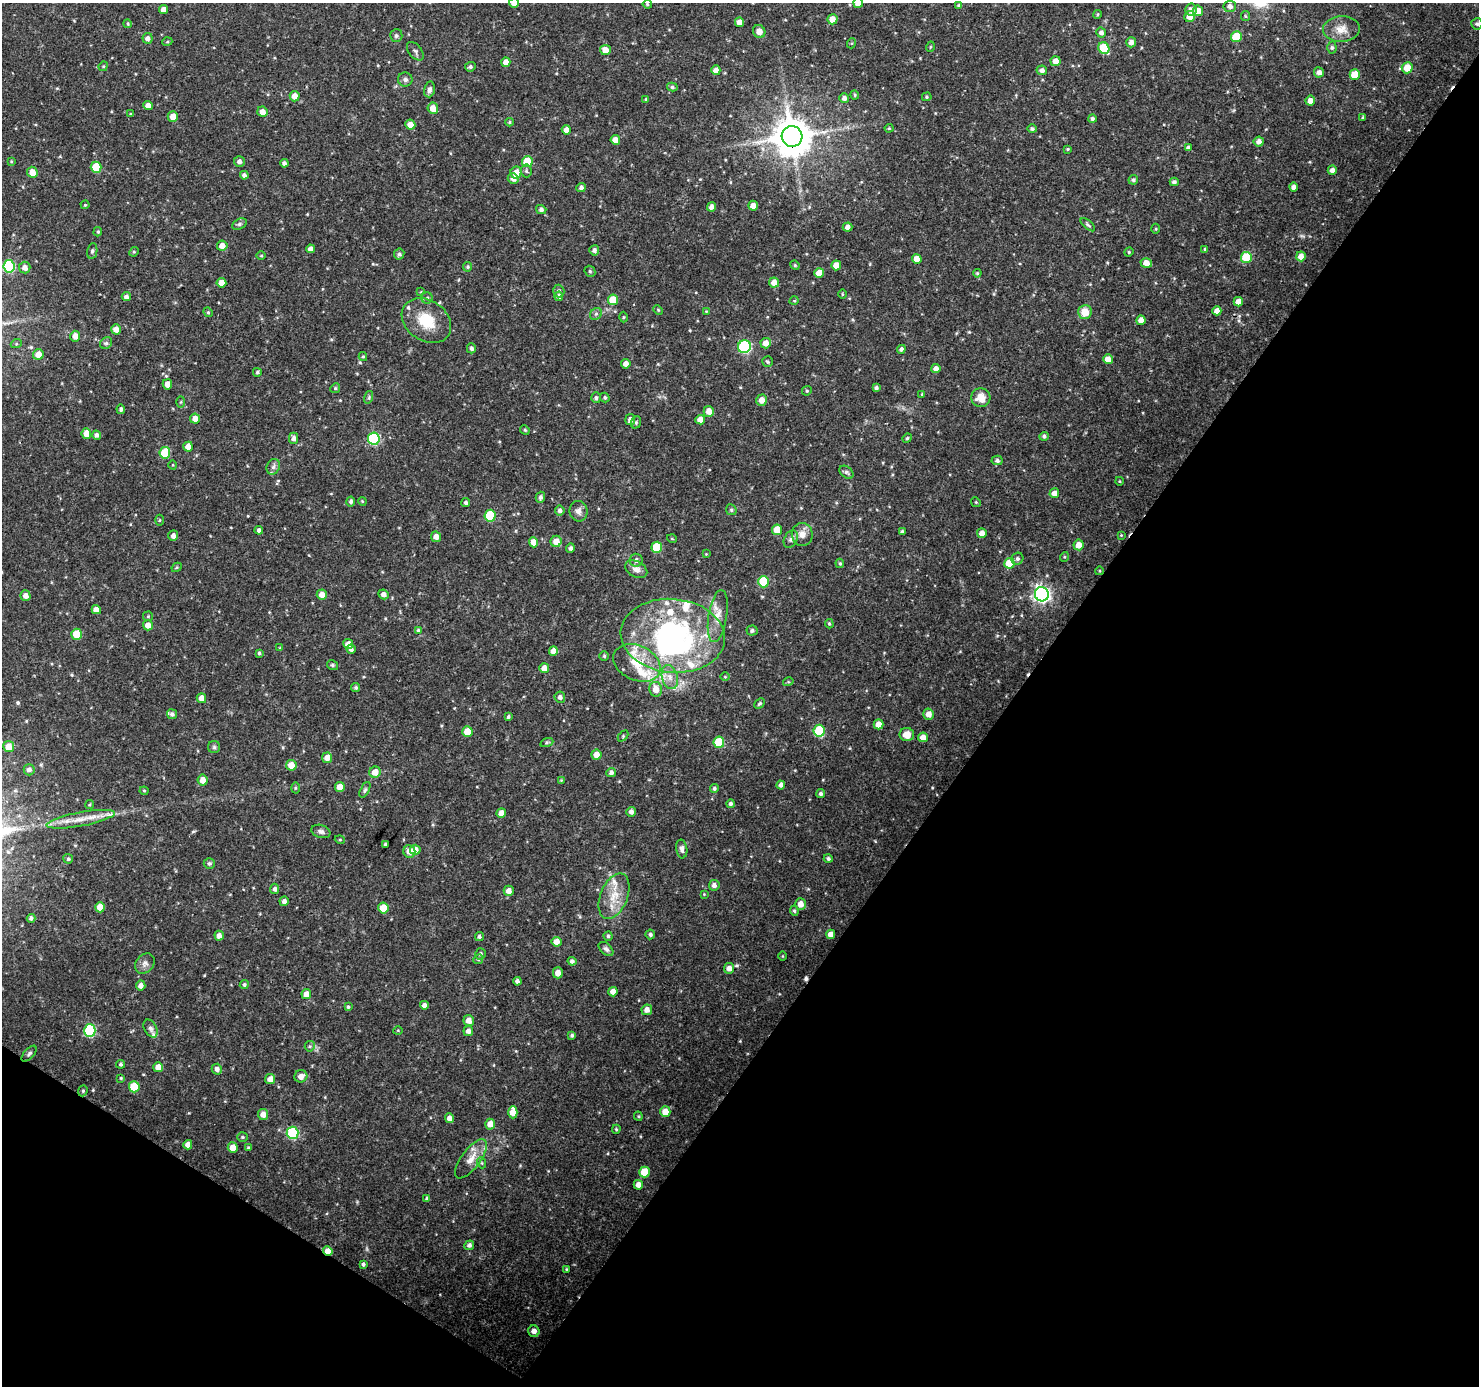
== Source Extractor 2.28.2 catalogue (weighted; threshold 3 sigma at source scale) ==
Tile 15 of 4 x 4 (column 3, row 4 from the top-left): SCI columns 2959-4435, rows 189-1572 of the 5923 x 5981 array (HDU 1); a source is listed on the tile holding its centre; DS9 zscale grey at full resolution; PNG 1481 x 1388 px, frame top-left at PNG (2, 3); each listed source drawn as its Kron ellipse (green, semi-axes under 4 px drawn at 4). Shown black and unused: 36% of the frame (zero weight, under 3 of 4 exposures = <1% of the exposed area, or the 3 px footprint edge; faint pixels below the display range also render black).
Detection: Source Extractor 2.28.2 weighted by HDU 2 'WHT'; one run over the whole footprint, this tile lists its part. Background 0.0397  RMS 0.0025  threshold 0.0113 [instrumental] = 3 sigma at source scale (4.5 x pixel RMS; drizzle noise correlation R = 1.50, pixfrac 1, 0.0396/0.0396 arcsec/px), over >= 5 px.
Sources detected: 369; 1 too faint to see at this stretch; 1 inside a brighter object's white glare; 3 cosmic-ray / hot-pixel residue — neither listed nor drawn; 10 inside a brighter listed object's ellipse — not listed separately; the other 354 listed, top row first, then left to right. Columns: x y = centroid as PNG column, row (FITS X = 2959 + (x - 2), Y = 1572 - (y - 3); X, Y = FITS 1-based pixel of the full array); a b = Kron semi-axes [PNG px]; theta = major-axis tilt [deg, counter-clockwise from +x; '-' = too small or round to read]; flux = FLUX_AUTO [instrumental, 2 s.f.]
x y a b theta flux
514 3 5 5 - 1.3
858 3 5 5 - 2.1
647 4 5 4 - 0.34
959 6 4 4 - 0.56
1230 6 6 6 - 0.85
163 10 4 4 - 1.7
1191 10 6 5 - 1.1
1198 11 5 5 - 2.7
1097 14 4 3 - 0.29
1189 16 6 5 - 2.1
1245 16 5 4 - 0.31
833 19 5 5 - 2.2
739 22 5 4 - 1.7
128 24 4 3 - 0.26
1477 24 5 5 - 0.5
1341 29 18 13 3 3
759 31 7 6 - 1.7
1101 33 5 5 - 0.79
396 35 6 6 - 0.68
1236 37 5 5 - 6.7
147 38 5 5 - 0.81
167 42 5 3 - 0.3
1131 42 5 5 - 1.1
852 43 5 3 - 0.26
930 47 5 3 - 0.23
1332 47 6 4 -89 0.45
1104 48 6 5 - 9.2
605 50 5 5 - 2.2
415 51 11 6 -51 0.67
1056 61 5 5 - 2
506 62 5 4 - 1.8
103 66 5 4 - 0.31
470 67 5 4 - 0.5
1407 68 5 5 - 4.4
716 70 5 4 - 1.7
1042 70 5 5 - 0.88
1319 72 5 5 - 1.2
1355 75 5 5 - 5.7
405 79 7 7 - 0.71
672 87 5 4 - 0.49
429 89 8 5 76 0.91
855 95 4 4 - 0.3
295 96 5 5 - 2
927 97 5 4 - 0.33
844 98 5 5 - 0.93
646 99 4 3 - 0.27
1310 101 5 4 - 1.7
148 106 5 4 - 1.9
433 108 5 5 - 2.1
262 112 5 5 - 1.7
130 114 4 3 - 0.22
173 116 5 5 - 2.4
1363 117 4 3 - 0.27
1092 119 4 4 - 0.54
510 122 4 4 - 0.33
410 125 5 5 - 2.1
889 128 4 4 - 0.27
1032 129 5 4 - 0.5
566 130 5 4 - 1.5
792 136 10 10 - 720
615 140 5 4 - 2
1259 142 5 5 - 1.1
1188 148 4 4 - 0.83
1068 149 4 3 - 0.3
11 161 4 4 - 0.21
239 161 5 5 - 0.88
527 162 5 5 - 7
284 163 4 4 - 0.78
96 167 5 5 - 7.8
1332 170 4 4 - 1.1
526 171 6 5 - 0.47
32 172 5 5 - 2.4
516 172 6 5 - 2.7
244 175 4 4 - 0.86
513 178 5 5 - 1.4
1133 180 5 4 - 0.48
1174 182 4 4 - 0.68
1294 187 4 4 - 0.93
581 188 5 4 - 0.67
85 205 4 4 - 0.26
753 206 5 5 - 1.5
711 207 4 4 - 0.98
541 210 5 4 - 0.7
239 224 7 5 27 0.55
1088 225 9 3 -40 0.41
848 227 5 4 - 1.1
1156 229 5 3 - 0.26
98 232 5 4 - 0.32
222 246 5 5 - 1.8
311 249 4 4 - 1.2
1205 249 4 4 - 0.36
594 250 5 5 - 0.7
92 251 8 5 79 0.52
134 252 5 4 - 0.32
1129 252 5 4 - 0.3
399 254 6 5 - 0.54
261 256 5 3 - 0.25
1301 256 5 5 - 2.1
1246 257 5 5 - 9.6
917 259 5 4 - 3
1146 263 6 4 -17 2
795 265 5 4 - 0.34
836 265 5 5 - 2.6
9 266 6 5 - 25
468 267 5 4 - 0.4
25 268 6 5 - 1.5
590 271 6 5 - 0.34
819 273 5 5 - 2.8
977 273 4 3 - 0.28
221 283 5 5 - 2.1
774 283 5 5 - 2.1
559 291 6 5 - 0.69
421 292 3 3 - 0.2
842 294 5 3 - 0.22
559 296 4 4 - 0.84
126 297 4 4 - 0.84
427 298 5 5 - 0.49
613 300 5 5 - 4.4
794 301 5 3 - 0.24
1238 302 5 4 - 1.8
658 310 5 4 - 0.27
706 311 3 3 - 0.19
1217 311 4 4 - 1.8
208 312 5 4 - 0.34
1085 312 7 7 - 3.5
596 314 6 5 - 0.51
623 317 5 3 - 0.25
1141 320 5 4 - 1.7
426 321 27 20 -35 7.8
116 329 5 5 - 2
75 336 5 5 - 1.8
106 343 6 5 - 0.53
766 343 5 5 - 2
16 344 5 3 - 0.29
744 347 6 6 - 28
471 348 5 4 - 0.66
901 349 4 4 - 0.58
38 354 5 5 - 2.6
363 356 4 4 - 0.3
1108 359 5 4 - 1.9
767 362 5 5 - 0.4
626 364 4 4 - 1.5
936 369 4 4 - 1.2
257 372 4 4 - 0.4
167 384 5 4 - 1.8
335 388 5 4 - 0.34
876 388 4 4 - 0.57
807 391 5 4 - 0.34
922 394 4 4 - 0.25
369 397 6 4 72 0.36
596 398 5 5 - 0.57
605 398 5 4 - 0.43
981 398 9 9 - 2.9
762 400 5 5 - 2.1
181 402 5 4 - 0.28
121 409 4 4 - 0.58
709 411 5 5 - 1.9
195 419 5 5 - 1.9
630 419 5 5 - 0.97
700 420 5 5 - 1.6
636 422 6 5 - 0.42
525 430 5 4 - 0.35
86 434 5 5 - 2
97 435 4 4 - 0.78
1044 436 5 4 - 0.5
294 438 5 4 - 0.89
907 438 5 4 - 0.32
374 439 6 6 - 26
188 447 5 4 - 2
165 453 6 5 - 7.5
997 460 5 5 - 0.57
173 465 4 3 - 0.2
273 467 8 6 63 0.89
846 472 8 5 -38 0.59
1119 481 4 3 - 0.19
1054 493 5 5 - 1.4
540 497 5 4 - 0.7
351 501 5 4 - 0.53
362 501 4 3 - 0.23
466 502 4 4 - 0.51
976 502 5 4 - 0.29
560 510 5 5 - 0.74
731 510 6 5 - 0.4
578 511 10 9 - 1.3
490 516 6 5 - 13
159 520 5 3 - 0.25
259 530 4 4 - 0.85
777 530 5 5 - 4.3
902 532 4 4 - 0.44
982 533 5 5 - 1.7
802 534 11 10 - 2.1
1121 535 3 3 - 0.19
173 536 5 5 - 1.2
436 537 5 5 - 1.7
672 539 5 3 - 0.22
791 539 9 6 62 0.84
556 541 5 5 - 2.4
534 542 5 4 - 2.4
1078 545 5 5 - 2.2
657 547 5 5 - 9.4
570 548 5 4 - 0.68
706 554 4 4 - 0.19
1064 557 5 3 - 0.24
1017 559 6 5 - 0.67
636 560 6 6 - 0.93
840 563 4 3 - 0.3
1009 563 5 5 - 5.9
177 567 5 3 - 0.28
636 569 12 8 -28 1.5
1099 571 4 3 - 0.22
764 582 6 5 - 10
383 594 5 4 - 1
1042 594 7 7 - 84
322 595 5 5 - 1.8
25 596 5 5 - 1.3
96 610 5 4 - 1.8
148 616 5 5 - 0.29
718 616 26 9 81 3.2
829 624 5 4 - 0.32
148 625 5 5 - 1.8
418 630 4 4 - 0.38
752 631 5 5 - 0.62
77 634 5 5 - 6.4
673 636 52 37 -6 54
348 644 5 4 - 2.2
280 648 4 3 - 0.25
351 649 4 4 - 0.82
553 651 5 4 - 1.9
259 653 4 3 - 0.39
604 656 5 4 - 0.37
637 663 25 17 -25 7.1
332 665 6 4 -31 0.42
544 668 5 5 - 1.9
670 677 12 8 -75 2
725 677 5 3 - 0.24
788 682 5 3 - 0.24
356 687 4 4 - 0.47
656 689 7 6 - 2.5
560 697 5 5 - 0.78
201 698 5 5 - 1.8
760 703 6 4 44 0.41
172 714 5 5 - 0.57
928 714 5 5 - 1.8
508 717 4 3 - 0.41
878 724 5 5 - 2.6
819 731 6 5 - 13
467 732 5 5 - 4.1
907 735 7 6 - 2.4
623 736 6 4 47 0.31
923 737 5 5 - 2
547 742 7 4 19 0.4
719 742 5 5 - 9.2
9 746 5 5 - 2.7
214 747 6 6 - 0.48
596 755 5 5 - 1.9
327 758 5 5 - 2
291 765 5 5 - 2.8
29 770 5 5 - 1
375 772 6 5 - 2.5
611 773 5 4 - 0.73
203 780 5 5 - 2.1
561 780 4 4 - 0.2
781 785 4 4 - 0.7
340 787 5 5 - 2.7
295 788 5 3 - 0.28
714 788 4 4 - 0.52
365 790 8 4 65 0.5
144 791 4 4 - 0.28
821 794 4 4 - 0.54
730 804 4 4 - 0.49
89 805 5 4 - 0.3
631 812 5 4 - 0.91
501 813 5 4 - 1.8
81 819 34 7 11 4.3
321 831 10 6 -18 0.84
340 840 5 3 - 0.24
385 844 3 3 - 0.44
682 849 9 5 -84 0.91
415 850 5 5 - 2.1
409 851 6 6 - 2.2
828 858 4 4 - 0.51
68 859 5 4 - 0.47
209 863 5 5 - 0.46
714 885 5 5 - 0.99
275 889 5 4 - 0.71
509 891 5 5 - 1.4
704 894 4 4 - 0.21
614 896 24 13 68 5.2
284 901 5 4 - 1
800 904 5 5 - 1.9
100 907 5 5 - 3.2
383 908 5 5 - 4.4
794 911 5 4 - 0.35
31 918 4 4 - 0.55
650 934 5 4 - 0.53
831 934 4 4 - 1.7
219 936 5 4 - 1.3
608 936 4 4 - 0.41
479 937 4 4 - 0.51
557 942 5 5 - 2
606 949 9 5 -44 0.68
480 954 5 5 - 0.6
782 956 5 3 - 0.2
478 959 5 4 - 0.36
572 961 4 4 - 0.74
145 963 11 8 49 1.2
729 968 5 5 - 1.5
558 973 5 5 - 1.5
517 981 4 4 - 0.78
141 985 5 4 - 1.2
244 985 4 4 - 0.46
613 992 4 4 - 1.8
306 994 5 5 - 1.8
424 1005 4 4 - 1
348 1007 4 3 - 0.35
647 1010 5 5 - 1.4
469 1020 5 5 - 2.1
151 1028 9 6 -61 0.9
398 1030 5 3 - 0.22
90 1031 6 6 - 25
468 1031 5 5 - 1.1
572 1035 4 4 - 0.45
310 1046 5 5 - 0.4
29 1054 10 5 48 0.54
120 1064 4 4 - 0.45
158 1067 5 5 - 2.2
217 1069 5 5 - 0.98
301 1076 6 6 - 1.7
121 1078 4 4 - 0.23
270 1079 5 5 - 1.8
134 1087 5 5 - 8.3
83 1091 6 4 70 0.38
513 1112 6 4 90 2.8
665 1112 5 5 - 2.9
263 1114 5 5 - 1.9
638 1116 4 4 - 0.28
450 1118 5 4 - 1.4
490 1124 5 5 - 2
616 1129 4 3 - 0.31
293 1133 6 6 - 19
242 1137 5 4 - 0.37
188 1145 5 4 - 1.7
233 1147 5 5 - 2.7
248 1148 3 3 - 0.34
471 1159 23 9 53 3
482 1163 5 3 - 0.28
644 1172 5 5 - 5.1
638 1185 5 4 - 1.5
427 1198 4 3 - 0.41
469 1245 5 4 - 0.73
328 1251 5 4 - 2
363 1264 4 4 - 0.55
566 1269 3 3 - 0.21
534 1331 6 5 - 1.6
Overlapping masked pixels (flux is a lower limit): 4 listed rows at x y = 792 136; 1238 302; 673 636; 328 1251
Isophote crosses this tile's border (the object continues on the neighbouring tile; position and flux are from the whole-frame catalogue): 3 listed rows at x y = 514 3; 858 3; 9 746